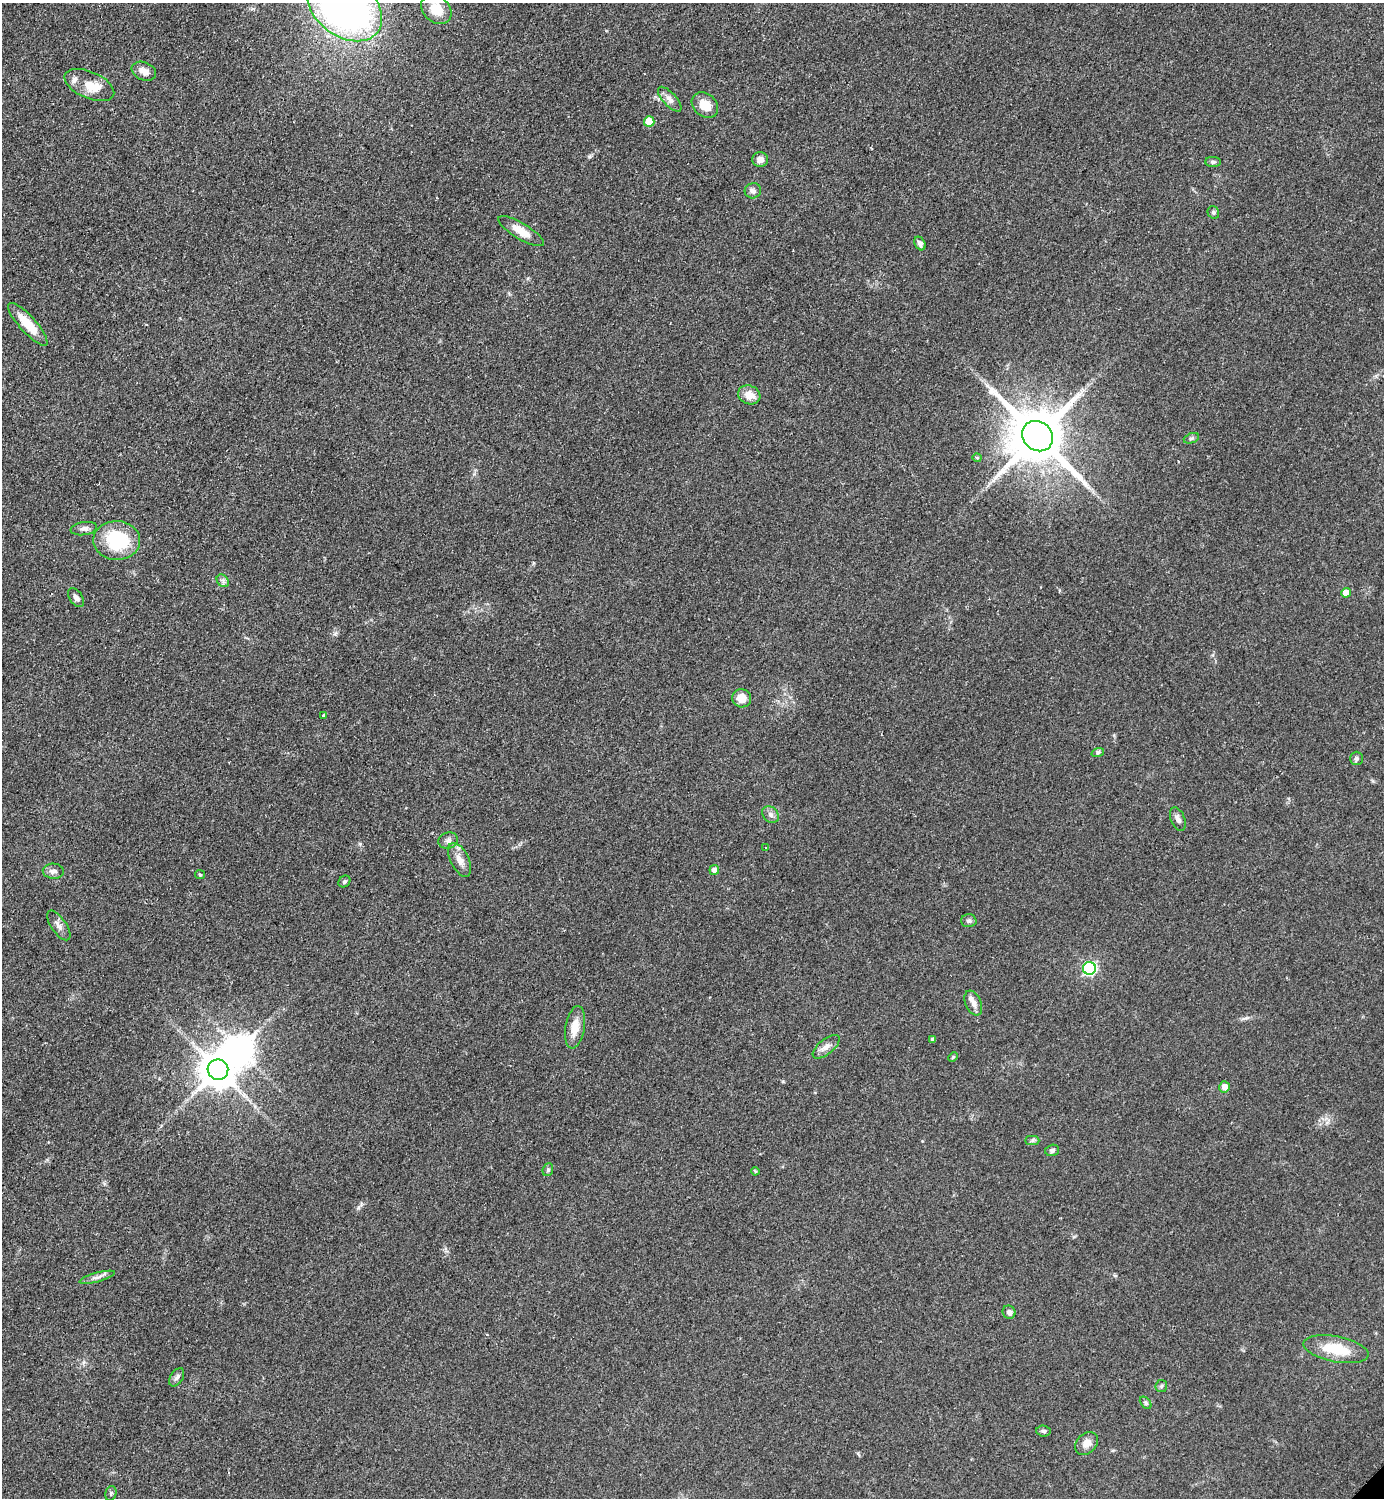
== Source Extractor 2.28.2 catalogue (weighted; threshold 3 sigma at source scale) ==
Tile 11 of 4 x 4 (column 3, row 3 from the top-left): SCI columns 3076-4457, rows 1503-2998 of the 6005 x 6005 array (HDU 1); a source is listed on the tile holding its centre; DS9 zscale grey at full resolution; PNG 1386 x 1500 px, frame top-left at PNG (2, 3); each listed source drawn as its Kron ellipse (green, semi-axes under 4 px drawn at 4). Shown black and unused: <1% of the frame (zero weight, under 2 of 3 exposures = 1% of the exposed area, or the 3 px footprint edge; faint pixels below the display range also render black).
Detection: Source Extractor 2.28.2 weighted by HDU 2 'WHT'; one run over the whole footprint, this tile lists its part. Background 0.0797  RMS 0.0079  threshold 0.0354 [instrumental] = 3 sigma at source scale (4.5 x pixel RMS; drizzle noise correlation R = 1.50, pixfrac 1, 0.05/0.05 arcsec/px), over >= 5 px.
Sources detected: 63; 1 inside a brighter object's white glare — neither listed nor drawn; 3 inside a brighter listed object's ellipse — not listed separately; the other 59 listed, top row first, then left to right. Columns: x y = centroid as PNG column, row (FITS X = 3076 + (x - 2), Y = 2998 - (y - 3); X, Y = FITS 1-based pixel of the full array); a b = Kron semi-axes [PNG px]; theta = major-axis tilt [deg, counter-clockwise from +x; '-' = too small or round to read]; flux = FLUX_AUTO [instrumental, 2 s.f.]
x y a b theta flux
344 7 42 29 -38 420
436 9 17 13 -42 14
144 71 13 9 -22 5.9
89 85 26 13 -23 16
670 99 16 6 -47 4.6
705 105 15 11 -42 12
649 121 5 5 - 21
760 160 8 7 - 4.8
1213 162 8 5 -1 1.7
753 191 8 7 - 3.1
1213 212 6 5 - 1.5
521 231 26 8 -31 12
920 243 7 5 -61 2.9
28 324 28 8 -48 18
749 395 11 9 -19 9.7
1038 436 16 14 -43 5600
1191 438 8 5 20 1.6
977 458 4 4 - 0.94
84 529 13 6 9 4
117 541 23 19 -2 47
223 581 7 5 -47 2
1346 593 5 5 - 8.9
76 598 10 6 -57 3
742 698 9 9 - 9.1
323 715 3 3 - 2.9
1098 752 6 4 18 1.3
1356 758 6 6 - 1.8
770 815 9 7 -47 3.2
1178 819 12 7 -68 3.4
448 840 10 8 18 3.2
766 848 3 3 - 0.78
460 860 18 9 -63 7.2
714 870 5 5 - 3.5
53 871 11 7 -1 3.9
200 875 5 4 - 0.93
344 881 6 5 - 1.3
969 921 8 6 -3 2.3
59 925 17 7 -55 4.4
1089 968 6 6 - 130
973 1003 13 8 -66 4.9
575 1027 21 9 80 12
933 1040 4 4 - 2.2
826 1047 16 7 39 5.4
953 1057 5 3 - 0.83
218 1070 10 10 - 2000
1224 1087 5 5 - 6.6
1032 1141 7 4 1 1.7
1052 1150 7 5 17 1.9
548 1170 6 5 - 1.3
755 1171 4 4 - 0.99
97 1277 18 4 15 3.5
1009 1312 7 6 - 2.5
1336 1349 33 12 -11 28
177 1377 10 6 57 2.6
1161 1386 6 5 - 1.5
1146 1403 7 4 -50 1.3
1044 1431 7 5 -4 1.7
1087 1443 13 9 45 6
111 1493 7 5 76 1.5
Isophote crosses this tile's border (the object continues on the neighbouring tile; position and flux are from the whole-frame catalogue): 1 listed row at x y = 344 7